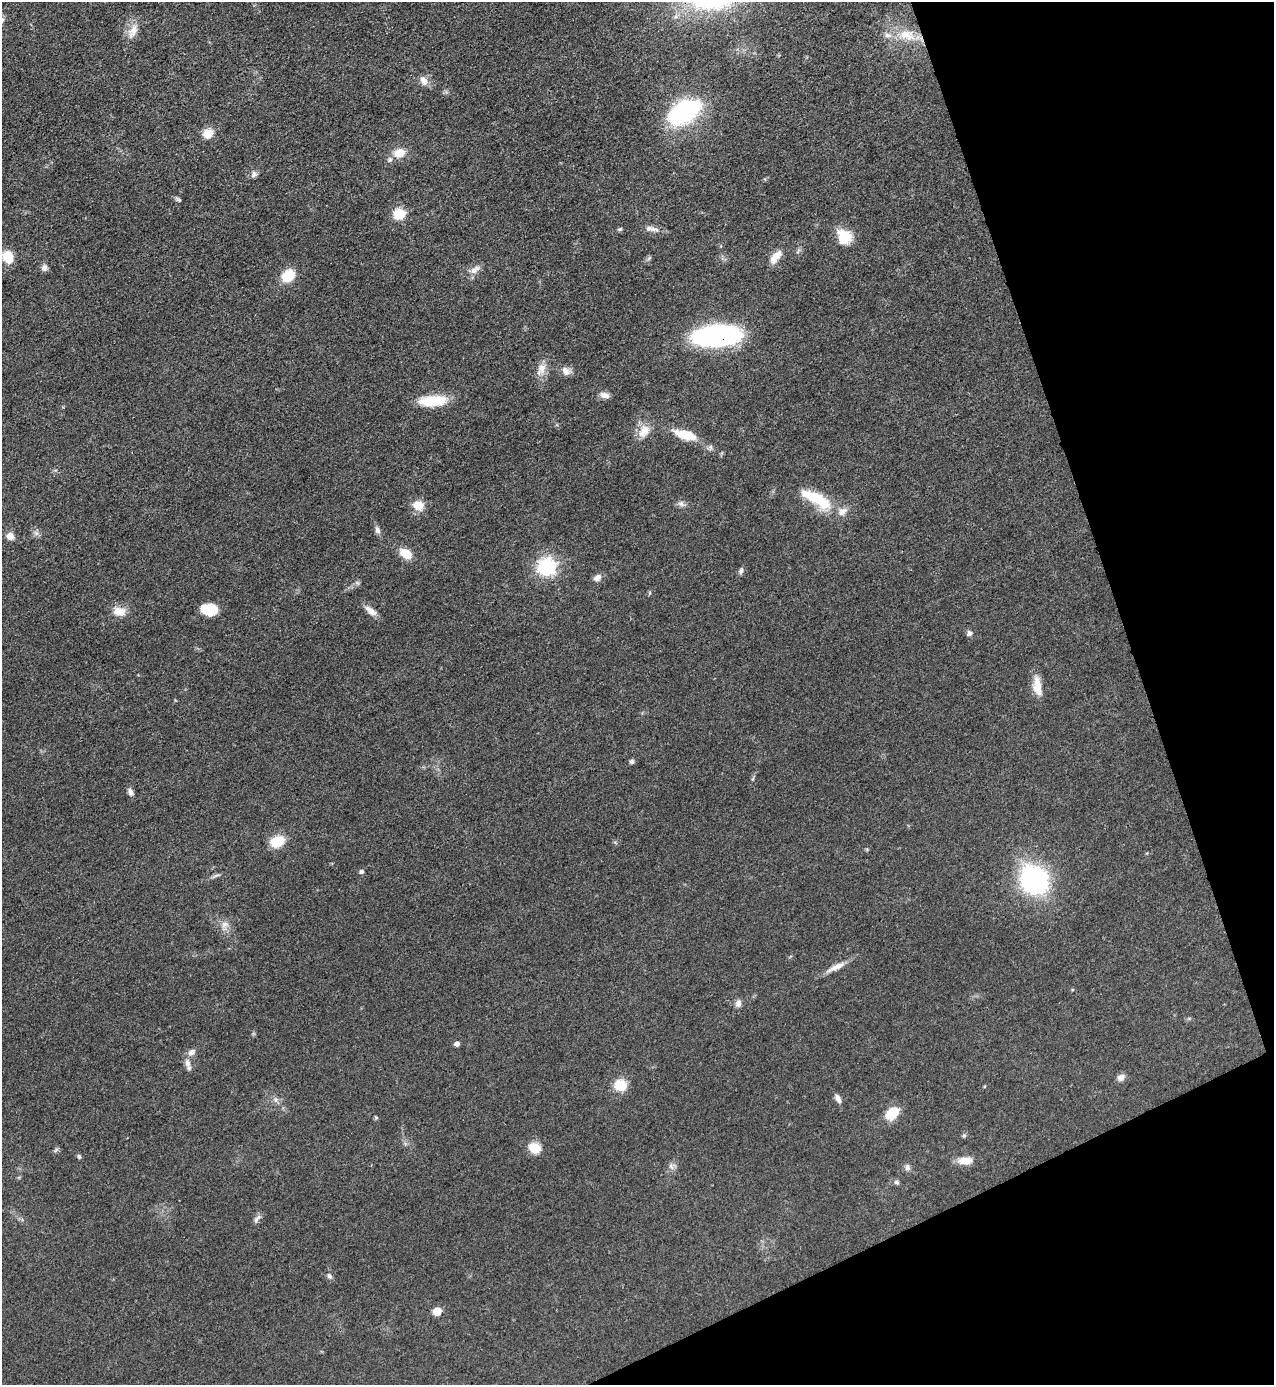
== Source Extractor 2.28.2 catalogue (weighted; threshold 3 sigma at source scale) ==
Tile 12 of 4 x 4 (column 4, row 3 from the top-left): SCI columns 3967-5238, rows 1384-2766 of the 5520 x 5533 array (HDU 1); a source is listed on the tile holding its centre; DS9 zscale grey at full resolution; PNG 1276 x 1387 px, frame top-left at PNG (2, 2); no overlay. Shown black and unused: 18% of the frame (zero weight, under 3 of 4 exposures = <1% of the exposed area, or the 3 px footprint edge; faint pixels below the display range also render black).
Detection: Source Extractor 2.28.2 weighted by HDU 2 'WHT'; one run over the whole footprint, this tile lists its part. Background 0.0496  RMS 0.0054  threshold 0.0244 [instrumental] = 3 sigma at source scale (4.5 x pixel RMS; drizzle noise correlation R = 1.50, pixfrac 1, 0.05/0.05 arcsec/px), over >= 5 px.
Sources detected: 76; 1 inside a brighter object's white glare — not listed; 4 inside a brighter listed object's ellipse — not listed separately; the other 71 listed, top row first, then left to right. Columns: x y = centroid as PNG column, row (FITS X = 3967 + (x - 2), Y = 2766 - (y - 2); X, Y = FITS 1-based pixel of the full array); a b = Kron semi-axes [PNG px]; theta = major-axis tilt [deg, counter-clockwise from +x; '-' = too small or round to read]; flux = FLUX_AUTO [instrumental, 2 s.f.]
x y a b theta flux
133 31 24 11 65 6.5
905 35 29 15 -1 16
423 80 13 8 -62 3.6
684 112 30 17 32 83
208 133 10 9 - 8.7
400 153 15 11 15 7.5
254 174 8 7 - 1.9
178 200 10 5 -30 1.1
399 214 6 6 - 43
620 229 6 4 22 0.81
651 229 22 6 -10 3.4
844 237 15 13 -55 15
798 251 9 3 58 0.96
8 257 11 9 -59 14
776 257 19 8 51 6.3
649 258 7 4 46 0.95
44 268 8 8 - 2.2
474 271 11 8 5 3.3
288 276 11 9 38 17
717 336 29 13 3 160
542 368 17 11 87 5.6
566 371 13 9 -46 3.6
604 395 12 7 -12 2.8
433 401 32 11 4 18
644 431 19 13 53 7.8
685 435 28 10 -16 13
710 447 8 6 44 1.5
815 498 37 14 -21 22
681 504 11 7 -26 2.1
418 505 13 11 -17 7.3
377 530 9 6 -73 2.2
36 533 7 7 - 1.8
10 536 9 7 -30 4
405 553 12 8 -33 10
547 567 8 7 - 170
741 571 9 4 80 1.3
597 578 10 7 38 3.2
209 609 16 11 -11 13
119 611 14 10 -11 7.4
371 611 18 7 -38 4
969 633 8 7 - 1.6
1037 686 23 9 -82 9.2
632 761 6 5 - 1.2
130 792 10 6 -66 2.3
277 841 13 10 25 15
361 871 6 5 - 1.3
216 875 10 3 21 1.2
1034 880 25 23 -53 89
225 924 11 9 24 3.5
836 967 29 7 26 5.8
738 1003 10 7 76 2.6
457 1044 5 4 - 2.5
192 1052 11 8 41 2.9
187 1063 12 7 -81 3.1
1121 1077 9 8 - 2.9
621 1085 6 6 - 54
838 1098 11 6 -62 2.6
276 1099 7 4 19 1.2
892 1113 14 9 41 15
376 1117 5 4 - 0.76
964 1135 6 5 - 0.85
535 1148 14 12 -26 8.1
56 1150 8 4 38 0.96
79 1157 7 4 -64 0.91
965 1160 19 9 4 6.5
672 1166 11 8 6 2.4
907 1167 9 8 - 2
897 1182 7 6 - 1.3
257 1219 13 6 55 2
329 1276 8 6 -70 1.7
437 1311 5 5 - 16
Overlapping masked pixels (flux is a lower limit): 2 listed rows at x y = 905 35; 717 336
Isophote crosses this tile's border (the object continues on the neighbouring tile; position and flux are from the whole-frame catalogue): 1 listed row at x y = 8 257